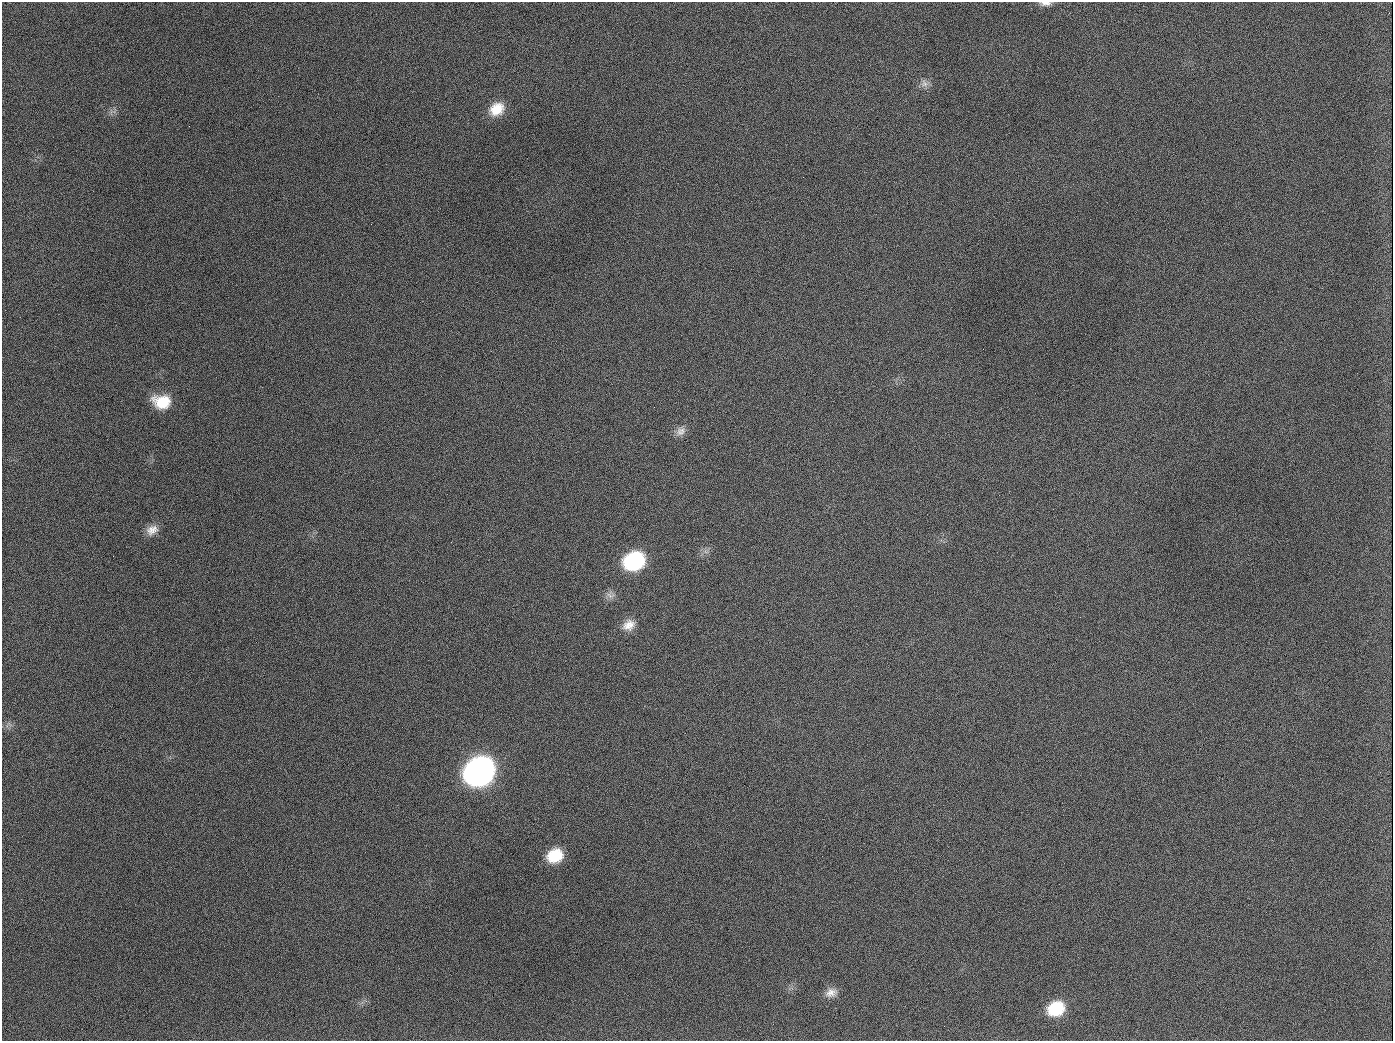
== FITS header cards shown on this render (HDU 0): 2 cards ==
NAXIS1  =                 1391
NAXIS2  =                 1039

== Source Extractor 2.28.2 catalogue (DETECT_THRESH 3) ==
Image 1391 x 1039 px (HDU 0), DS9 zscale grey, 1 PNG px = 1 image px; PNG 1395 x 1043 px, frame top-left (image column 1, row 1039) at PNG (2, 2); no overlay
Background 1710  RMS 75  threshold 224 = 3 sigma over >= 5 px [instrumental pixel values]
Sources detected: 16; all 16 listed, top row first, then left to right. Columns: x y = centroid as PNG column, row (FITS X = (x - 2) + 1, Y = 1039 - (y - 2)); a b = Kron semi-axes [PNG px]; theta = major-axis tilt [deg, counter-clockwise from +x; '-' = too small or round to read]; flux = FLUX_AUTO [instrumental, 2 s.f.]
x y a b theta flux
1045 3 15 6 -2 2.7e+04
924 83 11 9 -59 2.9e+04
497 109 18 14 33 1.1e+05
189 126 2 2 - 6.7e+03
162 402 19 14 -8 1.5e+05
654 407 2 2 - 3.6e+03
681 431 14 11 45 3.7e+04
152 530 16 11 27 4.9e+04
634 561 18 14 24 5.1e+05
610 595 13 7 -18 2.7e+04
629 625 17 13 33 6.1e+04
479 771 19 16 31 3.6e+06
555 856 16 13 22 1.6e+05
831 993 15 11 19 4.3e+04
1056 1009 18 14 24 2.0e+05
944 1026 2 2 - 4.3e+03
At the frame edge (FLAGS 8, measured only in part): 1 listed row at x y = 1045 3